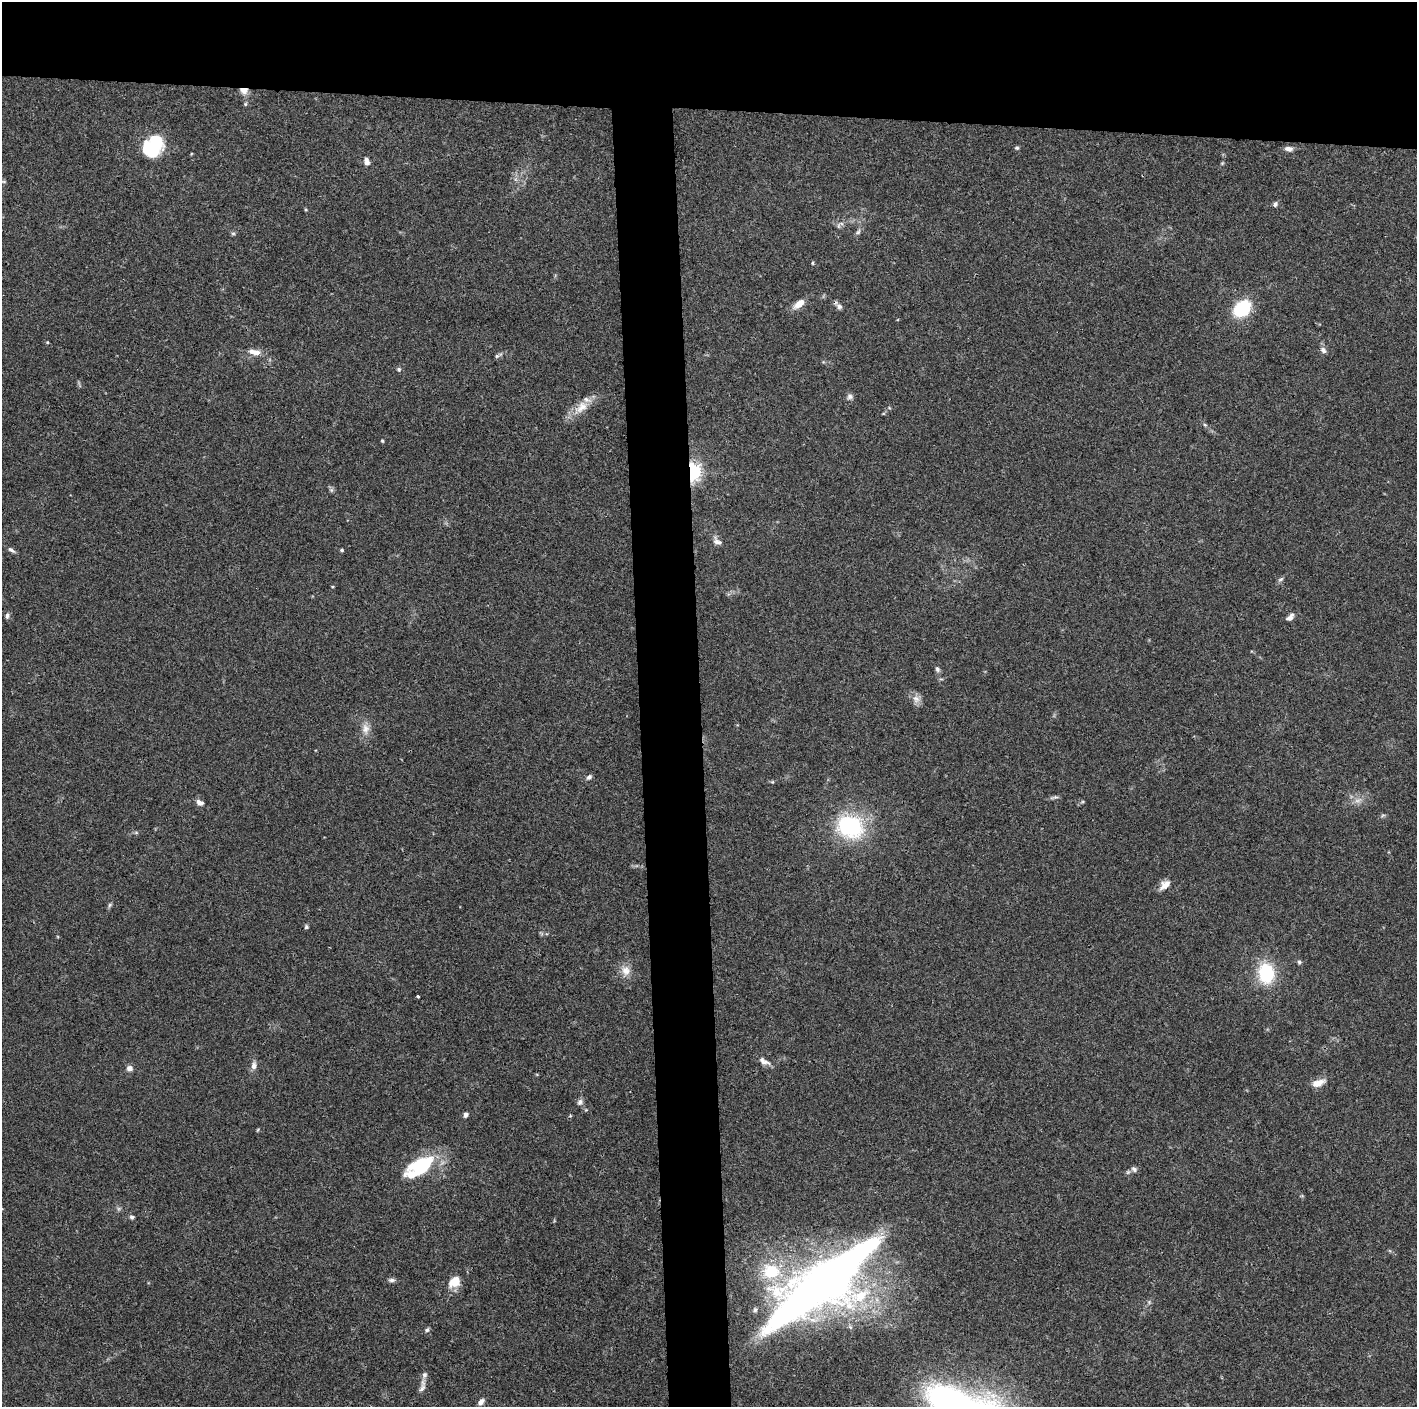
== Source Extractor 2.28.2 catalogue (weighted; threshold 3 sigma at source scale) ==
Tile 2 of 3 x 3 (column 2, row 1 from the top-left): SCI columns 1416-2830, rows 2816-4220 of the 4245 x 4224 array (HDU 1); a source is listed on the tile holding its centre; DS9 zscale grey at full resolution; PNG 1419 x 1409 px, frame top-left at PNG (2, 2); no overlay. Shown black and unused: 12% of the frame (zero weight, under 3 of 4 exposures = <1% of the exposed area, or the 3 px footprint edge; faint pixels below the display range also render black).
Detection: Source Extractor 2.28.2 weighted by HDU 2 'WHT'; one run over the whole footprint, this tile lists its part. Background 0.074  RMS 0.006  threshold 0.0269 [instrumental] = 3 sigma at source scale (4.5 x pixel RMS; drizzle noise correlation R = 1.50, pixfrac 1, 0.05/0.05 arcsec/px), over >= 5 px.
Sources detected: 71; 1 too faint to see at this stretch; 2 inside a brighter object's white glare — not listed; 2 inside a brighter listed object's ellipse — not listed separately; the other 66 listed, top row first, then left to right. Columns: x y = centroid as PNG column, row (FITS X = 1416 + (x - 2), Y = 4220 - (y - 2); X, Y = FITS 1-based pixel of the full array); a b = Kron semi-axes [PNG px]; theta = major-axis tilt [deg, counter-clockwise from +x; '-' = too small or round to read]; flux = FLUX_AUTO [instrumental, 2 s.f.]
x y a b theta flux
244 90 8 6 -9 5.5
245 104 5 5 - 0.79
150 148 23 18 -19 25
1017 148 6 5 - 0.89
1289 149 10 6 -6 2.8
367 161 11 6 -78 2.7
3 181 6 4 -19 0.83
1275 204 7 5 71 1.4
838 226 7 4 -90 1.1
858 232 8 5 31 1.3
233 233 6 4 0 0.89
812 263 5 3 - 0.57
799 304 15 7 37 6.4
839 306 10 7 -43 2.2
1242 308 17 12 42 31
1323 350 9 6 -48 2.3
255 352 17 8 -13 5.1
497 356 6 5 - 1.1
399 369 6 5 - 1.1
850 396 8 8 - 1.9
581 407 23 12 41 9.8
1205 425 5 4 - 0.79
382 441 4 3 - 0.65
693 472 6 5 - 250
331 490 6 6 - 1.1
717 541 13 8 -36 3
11 550 10 5 -33 1.8
342 550 4 4 - 0.81
1281 579 8 4 28 1.2
7 616 7 5 85 1.5
1290 617 11 6 47 2.8
937 669 8 6 -70 1.5
916 699 11 10 - 3.7
365 729 15 10 -87 5.4
589 777 8 5 43 1.7
772 782 6 3 18 0.72
1054 797 13 4 8 1.4
199 803 9 6 -26 2.9
1383 815 6 4 19 0.88
850 827 30 25 -18 54
136 832 6 4 0 0.86
1165 885 15 8 42 4.9
110 905 7 5 61 1.1
306 927 6 5 - 1
1299 962 5 5 - 1.1
626 971 14 12 -73 6
1266 973 21 16 -85 33
418 996 3 3 - 0.72
764 1061 16 7 -28 3.4
254 1066 10 7 82 3
129 1068 7 7 - 2.6
1318 1083 17 8 20 6
580 1102 9 7 59 1.9
466 1114 6 5 - 1.9
421 1166 30 16 29 46
1134 1169 8 6 -42 1.8
132 1217 5 5 - 1.2
392 1280 9 5 0 1.6
455 1282 11 8 36 11
822 1289 146 48 34 350
1149 1302 5 5 - 0.99
427 1330 6 5 - 1.3
424 1375 9 7 77 2.2
422 1388 14 6 56 2.8
481 1402 9 6 44 2.7
951 1403 35 21 -27 200
Overlapping masked pixels (flux is a lower limit): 2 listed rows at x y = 244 90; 693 472
Isophote crosses this tile's border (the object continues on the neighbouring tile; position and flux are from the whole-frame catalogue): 1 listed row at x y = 951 1403